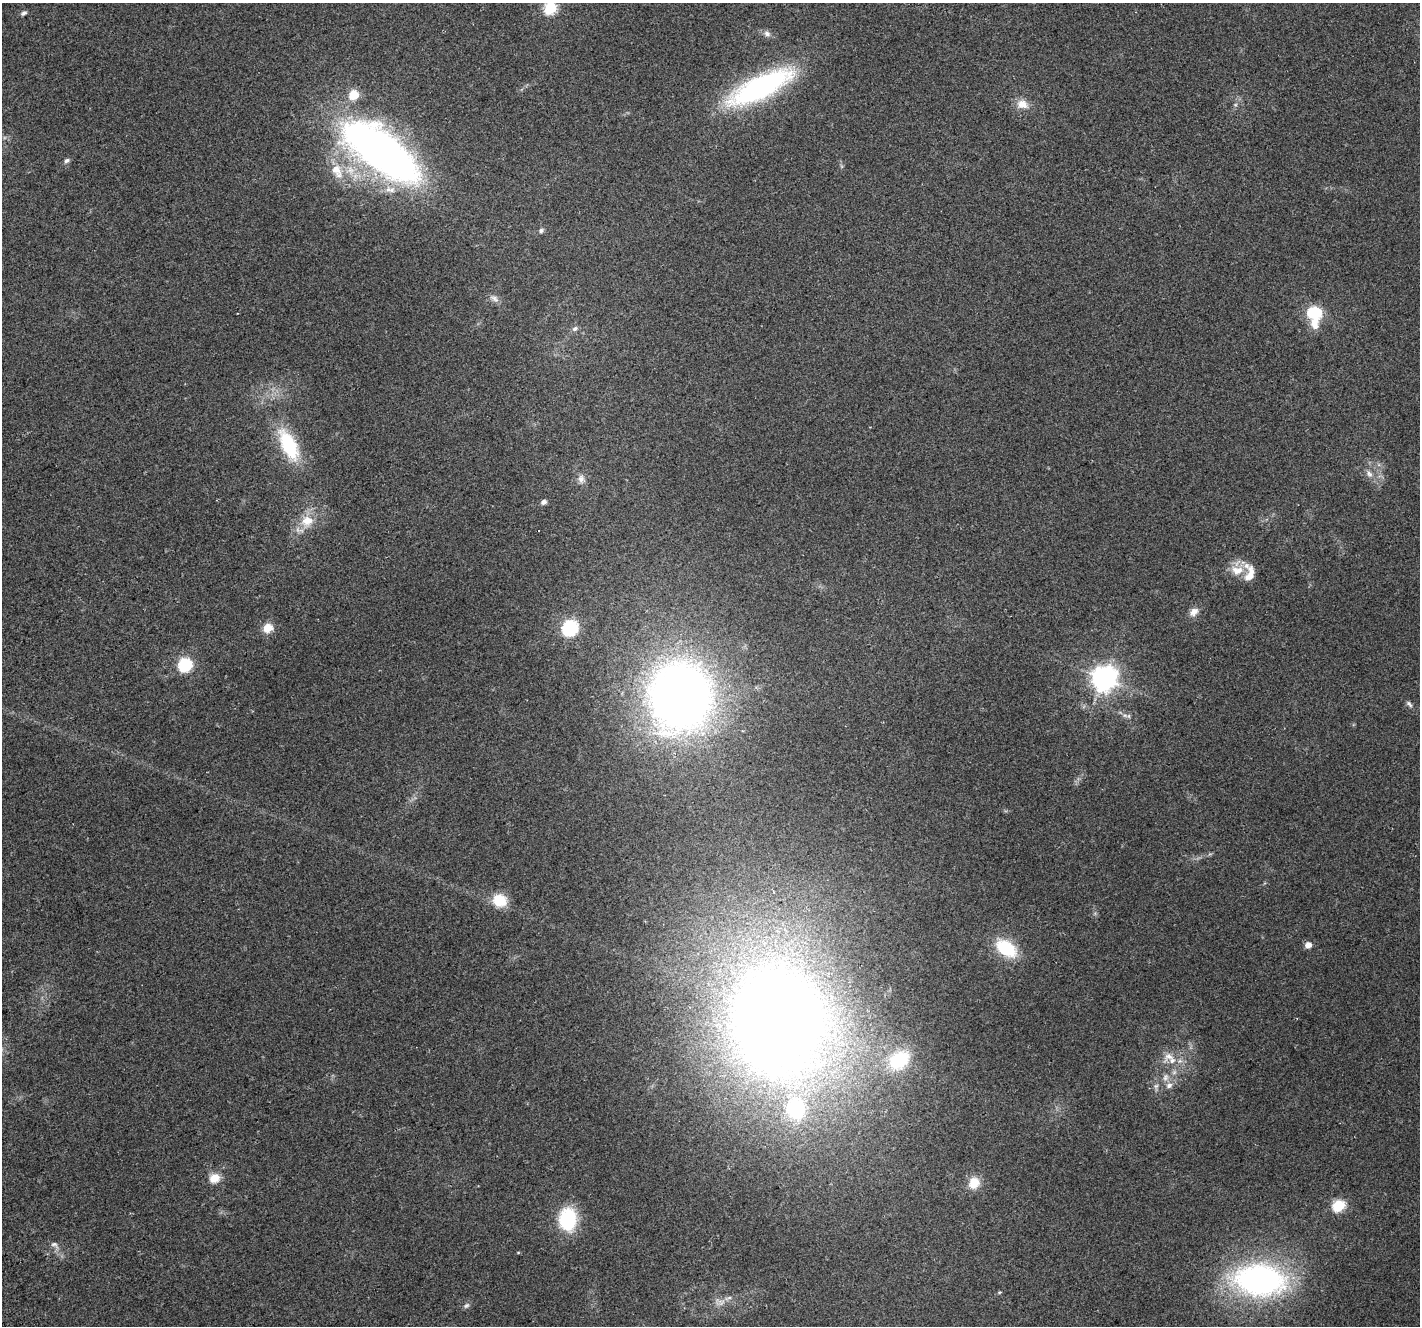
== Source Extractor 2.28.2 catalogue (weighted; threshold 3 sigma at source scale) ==
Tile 7 of 4 x 4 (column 3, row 2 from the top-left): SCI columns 2869-4286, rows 2812-4135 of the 5733 x 5564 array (HDU 1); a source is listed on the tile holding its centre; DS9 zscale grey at full resolution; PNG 1422 x 1328 px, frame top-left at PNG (2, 3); no overlay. Shown black and unused: <1% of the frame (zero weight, under 2 of 3 exposures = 2% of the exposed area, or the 3 px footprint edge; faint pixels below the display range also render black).
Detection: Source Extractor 2.28.2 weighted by HDU 2 'WHT'; one run over the whole footprint, this tile lists its part. Background 0.115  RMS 0.011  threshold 0.0504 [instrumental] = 3 sigma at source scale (4.5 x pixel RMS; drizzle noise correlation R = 1.50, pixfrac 1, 0.0396/0.0396 arcsec/px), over >= 5 px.
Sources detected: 51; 1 inside a brighter object's white glare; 1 cosmic-ray / hot-pixel residue — not listed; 4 inside a brighter listed object's ellipse — not listed separately; the other 45 listed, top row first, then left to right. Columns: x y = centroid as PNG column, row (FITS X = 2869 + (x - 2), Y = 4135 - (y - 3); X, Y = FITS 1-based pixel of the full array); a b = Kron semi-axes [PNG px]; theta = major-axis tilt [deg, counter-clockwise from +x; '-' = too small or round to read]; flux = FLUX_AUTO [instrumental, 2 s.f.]
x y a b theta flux
550 8 6 6 - 110
24 13 8 5 30 2.6
767 33 9 7 -32 4.4
760 87 74 23 26 210
353 95 5 5 - 48
1022 104 14 11 -16 12
380 151 70 28 -37 730
66 161 7 5 42 2.8
337 171 24 13 -61 22
541 231 6 5 - 2.3
494 298 13 6 -30 4.8
1314 312 14 11 -4 44
1315 323 16 10 -89 13
575 329 9 5 37 3.1
289 445 35 15 -63 69
1369 474 10 7 -46 4.6
581 479 11 8 89 5.6
544 502 5 4 - 5.1
307 521 12 11 - 17
1237 570 18 12 -3 16
1194 612 12 9 45 7.1
268 628 13 11 23 12
570 628 7 6 - 230
185 665 6 6 - 180
1104 678 8 8 - 1000
680 696 57 51 88 900
1409 704 10 5 -50 2.7
1125 715 7 4 -2 2.7
500 900 14 12 -17 28
1308 945 5 5 - 8.7
1006 948 24 15 -36 51
780 1016 95 76 -75 1700
1169 1056 18 12 38 12
899 1060 24 18 38 60
1165 1077 11 7 59 5.5
1169 1085 10 8 35 5.3
1156 1086 7 5 44 2.7
214 1178 12 11 - 13
974 1183 14 13 - 16
1338 1205 6 6 - 100
568 1219 19 14 89 79
54 1244 10 6 -11 3.8
1259 1280 56 33 -4 290
721 1302 11 9 2 7.1
466 1305 8 6 36 2.6
Isophote crosses this tile's border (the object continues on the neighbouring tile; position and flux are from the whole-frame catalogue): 1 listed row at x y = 550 8